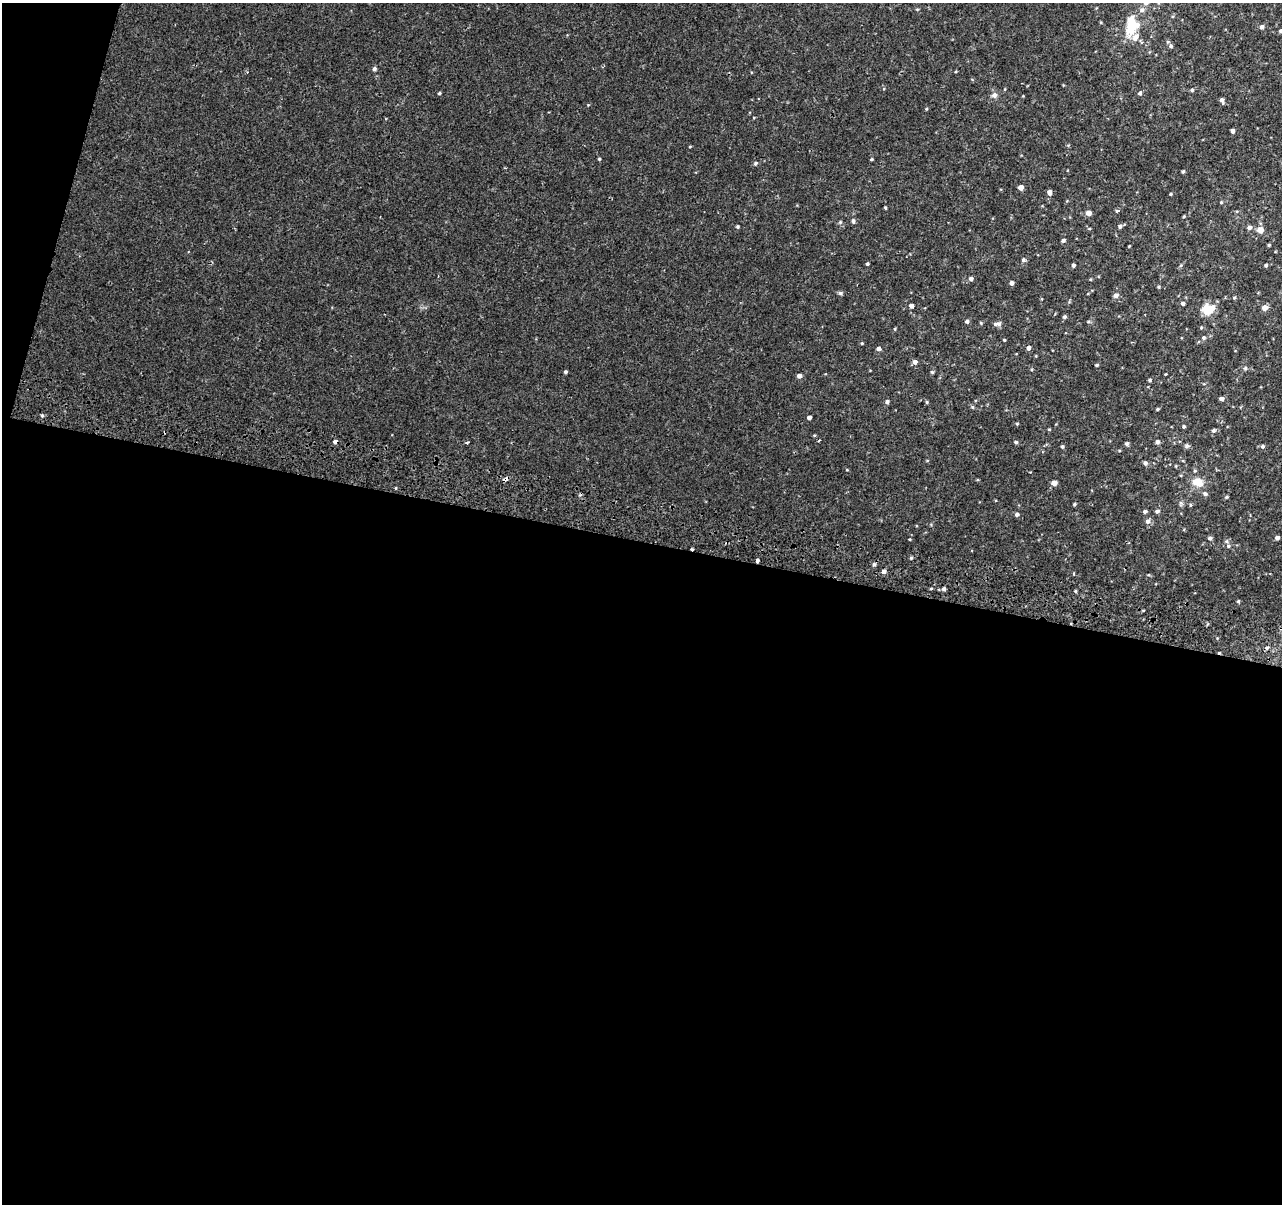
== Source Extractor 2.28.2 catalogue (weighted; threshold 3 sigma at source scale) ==
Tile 13 of 4 x 4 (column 1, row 4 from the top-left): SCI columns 23-1302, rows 331-1532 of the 5158 x 5405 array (HDU 1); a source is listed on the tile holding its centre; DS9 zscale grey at full resolution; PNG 1284 x 1206 px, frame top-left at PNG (2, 3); no overlay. Shown black and unused: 57% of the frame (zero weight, under 2 of 3 exposures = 3% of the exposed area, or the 3 px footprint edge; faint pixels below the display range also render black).
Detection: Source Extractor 2.28.2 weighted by HDU 2 'WHT'; one run over the whole footprint, this tile lists its part. Background 0.00219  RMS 0.0029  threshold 0.013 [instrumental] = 3 sigma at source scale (4.5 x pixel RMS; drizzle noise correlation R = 1.50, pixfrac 1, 0.0396/0.0396 arcsec/px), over >= 5 px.
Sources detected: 127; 2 cosmic-ray / hot-pixel residue — not listed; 6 inside a brighter listed object's ellipse — not listed separately; the other 119 listed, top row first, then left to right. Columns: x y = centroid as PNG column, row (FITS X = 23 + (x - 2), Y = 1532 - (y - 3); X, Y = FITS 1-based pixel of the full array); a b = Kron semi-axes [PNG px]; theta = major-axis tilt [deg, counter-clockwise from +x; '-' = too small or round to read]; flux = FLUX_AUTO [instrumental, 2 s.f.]
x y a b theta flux
1146 3 10 7 30 1.2
917 9 5 3 - 0.26
1134 25 19 10 7 4.3
1262 27 5 5 - 0.81
1281 31 5 4 - 0.58
1135 38 19 12 -14 3.3
1171 46 6 6 - 0.7
374 69 5 5 - 0.61
1192 90 5 4 - 0.43
439 93 4 3 - 0.35
1140 93 5 4 - 0.53
994 95 8 7 - 1.1
1222 100 6 4 -77 0.79
926 109 4 3 - 0.26
1232 131 4 4 - 1
690 147 4 3 - 0.23
599 159 4 4 - 0.32
871 159 4 3 - 0.3
755 163 6 5 - 0.49
1183 171 4 3 - 0.39
1021 187 4 4 - 1.9
1049 192 5 4 - 1.2
1171 194 4 3 - 0.29
1221 202 5 4 - 0.29
885 208 3 3 - 0.29
1117 211 5 4 - 0.41
1088 213 5 4 - 1.7
1184 216 4 3 - 0.28
853 221 6 5 - 0.61
840 222 6 5 - 0.4
1120 226 5 5 - 0.66
737 227 4 4 - 0.38
1249 228 6 5 - 0.98
1089 229 5 3 - 0.26
1260 230 5 5 - 3.6
1063 240 5 4 - 0.59
1269 245 3 3 - 0.4
1129 246 3 3 - 0.21
1023 260 5 5 - 0.61
867 264 4 3 - 0.35
1073 265 4 4 - 0.55
1266 265 4 4 - 0.52
971 279 5 5 - 0.81
1090 279 4 4 - 0.25
1012 283 4 4 - 0.96
1159 287 4 4 - 0.31
840 293 6 5 - 0.58
1116 296 7 6 - 0.88
1234 298 5 4 - 0.35
1183 303 5 4 - 0.77
911 306 5 5 - 0.9
1264 308 5 5 - 2.2
1208 309 13 11 14 5.6
1064 317 5 4 - 0.58
967 321 5 4 - 0.63
1088 322 5 3 - 0.31
981 323 4 4 - 0.31
999 324 7 6 - 0.84
895 329 5 3 - 0.26
1203 338 5 5 - 0.61
1004 340 3 3 - 0.28
862 343 4 4 - 0.26
1029 348 5 4 - 0.93
878 349 5 4 - 0.81
915 362 5 5 - 1.1
1097 365 4 3 - 0.34
1245 368 6 5 - 0.44
565 372 4 4 - 0.54
932 372 4 4 - 0.37
1165 374 3 2 - 0.22
799 376 5 4 - 1.2
1150 380 5 4 - 0.4
1222 399 5 4 - 0.83
887 402 5 4 - 0.7
927 402 4 4 - 0.33
972 407 5 5 - 0.37
1157 409 4 3 - 0.38
42 415 4 4 - 0.39
809 417 4 3 - 1
1017 424 4 4 - 0.28
1184 426 4 4 - 0.46
1049 429 5 3 - 0.23
1213 431 6 5 - 0.65
814 435 4 3 - 0.28
819 440 3 3 - 0.26
335 442 4 3 - 3.3
467 442 5 3 - 0.29
1016 442 4 4 - 0.51
1157 442 5 5 - 0.83
1127 444 5 4 - 0.56
1187 446 7 5 1 0.58
1263 446 5 5 - 0.6
1062 447 4 4 - 0.45
1145 463 5 5 - 0.78
1176 466 5 3 - 0.24
847 470 5 3 - 0.23
505 479 7 4 27 1.1
1198 482 16 13 -16 3.4
1054 483 5 4 - 2.3
1226 497 5 4 - 0.38
1074 504 4 3 - 0.39
1181 504 8 6 89 0.64
1190 505 5 3 - 0.33
1145 511 4 4 - 0.71
1157 511 6 5 - 0.7
1017 514 5 4 - 0.68
1148 521 7 6 - 1
1210 538 5 5 - 0.71
1277 538 4 4 - 0.95
909 539 3 3 - 0.24
1228 546 7 5 -67 0.68
911 558 5 4 - 0.37
757 560 4 3 - 1.8
874 564 5 5 - 0.61
884 571 5 5 - 1.1
944 589 5 5 - 0.7
1075 591 4 3 - 0.32
1238 601 4 3 - 0.35
1267 648 5 4 - 0.48
Overlapping masked pixels (flux is a lower limit): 3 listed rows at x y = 335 442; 505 479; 757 560
Isophote crosses this tile's border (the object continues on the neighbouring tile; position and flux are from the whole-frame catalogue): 2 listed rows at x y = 1146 3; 1281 31